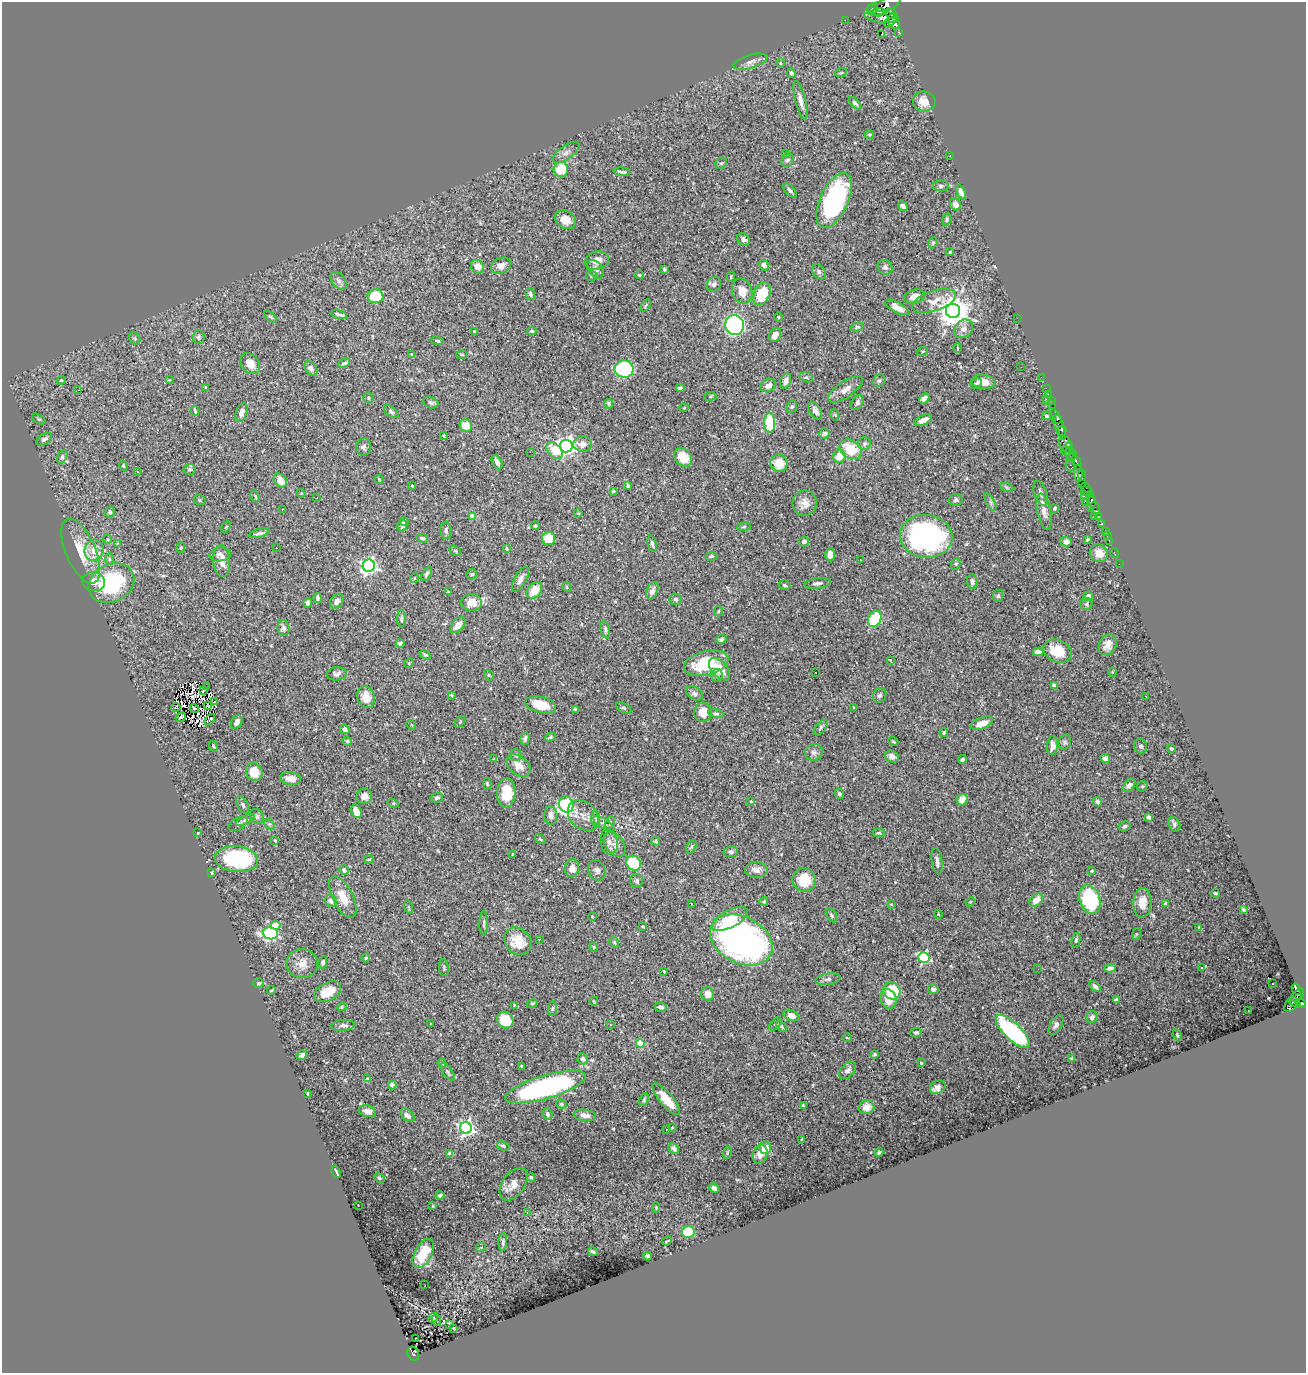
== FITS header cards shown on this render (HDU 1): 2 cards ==
NAXIS1  =                 1304
NAXIS2  =                 1371

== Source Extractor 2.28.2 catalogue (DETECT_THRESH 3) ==
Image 1304 x 1371 px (HDU 1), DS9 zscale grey, 1 PNG px = 1 image px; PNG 1308 x 1375 px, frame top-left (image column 1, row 1371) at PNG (2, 2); each listed source drawn as its Kron ellipse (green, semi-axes under 4 px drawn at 4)
Background 0.676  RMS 0.016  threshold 0.0483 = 3 sigma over >= 5 px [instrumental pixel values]
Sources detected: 486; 6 with non-positive FLUX_AUTO (blend fragments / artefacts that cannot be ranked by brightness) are neither listed nor drawn; the other 480 listed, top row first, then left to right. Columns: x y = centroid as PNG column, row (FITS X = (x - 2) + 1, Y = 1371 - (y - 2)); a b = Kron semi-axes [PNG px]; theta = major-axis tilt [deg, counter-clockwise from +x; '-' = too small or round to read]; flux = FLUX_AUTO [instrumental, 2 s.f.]
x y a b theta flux
885 6 18 6 26 6300
872 9 6 5 - 1200
878 12 6 4 -1 2700
891 13 5 5 - 2900
881 17 17 5 -6 6300
845 20 2 2 - 14
891 20 9 4 50 6400
894 23 7 5 -43 4900
899 32 3 3 - 340
881 34 3 2 - 2.1
750 62 17 6 16 6.4
780 63 5 3 - 0.99
791 73 5 4 - 1.6
841 73 6 3 19 1.3
800 100 20 5 -75 6.9
924 101 11 10 - 13
855 103 7 4 -47 2.8
869 135 4 4 - 1.4
566 153 16 7 36 5.5
785 154 2 2 - 0.8
950 156 2 2 - 1.9
787 160 7 6 - 2.4
721 163 6 5 - 2
561 169 7 7 - 31
622 172 8 3 -7 2.7
941 186 8 5 0 2.5
790 191 8 4 -48 3
961 192 7 4 -64 4.7
834 200 29 14 65 150
955 204 6 5 - 6.1
903 206 5 4 - 3
565 219 11 8 -29 11
947 219 6 4 73 1.8
744 239 7 5 -40 4
933 243 6 4 68 1.3
950 252 3 3 - 0.89
597 261 12 9 14 11
764 265 5 4 - 4.5
501 266 10 7 25 7.1
478 267 7 6 - 11
885 267 8 7 - 3.1
595 269 10 7 -52 4.1
664 269 4 3 - 1.9
819 272 8 6 -51 3.7
639 275 4 3 - 1.1
591 276 5 5 - 2.2
731 277 5 4 - 1.3
339 281 10 6 -53 4.1
714 284 8 7 - 4.7
742 291 13 10 -73 13
530 294 6 4 -72 3
762 294 12 8 66 35
375 296 8 7 - 33
915 297 11 7 14 9.5
934 301 23 10 18 13
646 305 7 3 55 1.3
897 307 13 5 -29 11
953 311 7 7 - 1900
339 314 8 2 -15 2.9
270 317 8 4 -40 1.9
778 317 5 3 - 0.95
1017 318 2 2 - 54
734 325 10 9 - 250
857 327 7 4 15 2
963 329 10 8 38 8
474 331 3 3 - 1.3
532 331 4 3 - 1.8
775 335 7 5 58 8.7
199 337 7 6 - 2.1
135 338 6 5 - 1.8
437 341 6 2 -11 1.3
958 348 5 3 - 1
922 352 6 4 19 1.4
411 354 3 3 - 0.72
462 354 5 3 - 1
344 363 6 4 26 2.6
250 364 11 8 -49 12
1021 367 2 2 - 1.3
311 368 8 5 -47 4
624 369 9 8 - 110
806 377 7 4 -15 1.9
1041 377 2 2 - 17
61 380 4 3 - 0.99
169 380 4 4 - 0.87
785 381 7 5 69 6.2
879 381 6 5 - 2.6
984 382 12 7 -9 10
976 383 6 5 - 2.2
768 386 8 6 30 6.5
206 387 4 4 - 1.3
680 388 4 3 - 2.8
1046 388 2 2 - 20
845 389 20 8 34 9
78 390 3 2 - 2.5
1048 394 2 2 - 20
710 396 6 3 8 1.3
368 397 5 5 - 1.7
924 398 5 4 - 5.5
1046 399 3 2 - 170
1051 400 2 2 - 27
431 402 8 5 -22 2.5
857 403 8 5 62 2.8
609 404 4 3 - 2
1052 404 3 2 - 54
792 407 6 5 - 1.8
684 408 5 3 - 0.8
195 411 5 3 - 1.5
815 411 10 5 -59 4
241 412 10 5 69 7.3
391 412 8 5 -38 2.3
835 415 5 3 - 0.94
1047 416 4 3 - 1.5
39 419 7 3 -33 1.3
1058 419 4 4 - 1200
923 420 9 5 25 6.8
770 423 10 5 -89 47
1058 424 16 4 -70 1100
466 426 6 6 - 15
1062 430 5 4 - 870
824 433 5 5 - 3
444 435 4 3 - 2.1
44 439 9 5 30 3.9
583 444 9 8 - 8
865 444 6 6 - 2.5
1065 444 9 5 -67 490
566 446 6 6 - 650
364 447 9 7 84 3.6
1069 447 4 2 - 290
851 449 12 9 -33 33
555 450 10 6 -47 25
1068 451 7 4 2 1000
530 452 2 2 - 36
1072 456 6 3 48 900
62 457 7 5 62 2.6
683 457 10 8 -51 16
839 457 6 6 - 15
497 462 8 4 -65 5
779 463 9 8 - 19
1077 463 8 4 -64 530
1070 465 6 4 90 560
123 466 5 4 - 1.2
190 469 6 5 - 2.9
137 471 3 2 - 1.9
1078 473 8 4 -89 990
1082 475 5 4 - 380
379 479 5 3 - 0.9
280 480 8 6 -47 11
1081 484 3 3 - 410
412 486 4 2 - 0.7
628 486 3 3 - 1.4
1007 488 7 4 -20 1.8
1086 488 6 3 -34 780
613 491 3 3 - 1.1
1086 492 5 3 - 210
301 493 4 3 - 0.8
1041 493 13 6 -72 3.9
1090 494 3 2 - 40
1084 495 3 3 - 330
255 496 6 3 -64 1
317 498 2 2 - 0.62
200 500 6 5 - 1.6
956 500 7 6 - 2.1
1086 501 3 2 - 31
990 502 10 4 -60 2.5
805 503 13 12 - 9.9
1091 503 8 4 87 290
1095 508 7 3 -72 71
282 509 3 2 - 1.2
1054 509 4 3 - 1.9
110 512 5 5 - 2.7
1044 512 18 7 -78 6.9
578 513 4 3 - 1
472 516 4 4 - 18
1094 516 2 2 - 150
1098 516 4 3 - 960
404 522 4 3 - 2
1101 523 4 3 - 220
402 526 6 4 75 4.3
535 526 4 4 - 1.4
226 527 6 3 53 0.9
744 527 7 3 9 1.3
446 530 9 5 -86 3.1
1105 531 3 2 - 66
259 533 10 4 13 3.1
926 536 26 21 -7 240
1107 536 2 2 - 7.5
422 538 6 4 -14 2.1
549 538 6 6 - 27
107 539 4 3 - 0.97
1087 539 3 3 - 1.2
1109 541 2 2 - 20
804 542 5 5 - 4.4
1066 542 5 5 - 5.9
118 544 3 3 - 2
652 544 8 4 -78 2.6
181 548 5 4 - 1.5
276 548 2 2 - 0.47
506 548 4 3 - 1.2
94 550 11 9 75 12
81 551 35 15 -67 32
455 551 6 4 -32 1.4
1099 553 9 8 - 9.6
1114 553 5 2 - 19
220 554 11 7 7 4.5
830 554 7 4 -87 7.2
711 556 6 4 4 1.8
109 559 5 4 - 1.4
860 560 3 3 - 2.4
222 561 16 8 -85 11
956 564 6 4 69 1.7
1119 564 2 2 - 0.6
369 566 6 6 - 360
427 574 8 4 60 2.9
472 574 6 5 - 2
414 578 5 3 - 0.98
520 579 14 6 61 6.1
94 582 11 9 -12 8.9
972 582 7 5 -84 3.2
111 583 24 18 26 100
818 583 13 5 7 4.1
784 585 6 4 -16 1.9
567 587 5 4 - 1.6
534 590 9 6 49 18
652 591 9 5 67 5.2
448 592 3 2 - 0.8
998 596 6 5 - 1.9
1088 596 5 4 - 5.7
318 598 5 3 - 2.2
675 599 6 5 - 1.9
337 601 8 6 52 4.6
308 603 4 4 - 3.9
472 603 10 8 -2 15
1086 604 6 6 - 2.4
718 611 5 3 - 1.1
401 619 9 4 -90 2
875 619 8 6 60 57
458 625 9 5 49 10
283 628 8 6 -88 4.3
605 630 9 4 -78 2.4
721 639 5 4 - 2.5
400 643 4 3 - 2.4
1108 645 11 8 62 8.9
1057 651 14 11 -24 30
1038 652 5 4 - 5.3
425 655 6 4 -36 1.6
890 660 4 4 - 0.8
409 663 5 4 - 1.2
706 663 23 12 14 44
719 669 13 7 -48 20
816 672 2 2 - 0.74
1112 672 4 3 - 0.91
337 674 10 6 7 3.9
489 675 5 4 - 1.5
717 675 6 6 - 3
1054 685 4 3 - 3.1
206 686 2 2 - 0.42
203 691 3 2 - 0.96
695 694 9 6 -33 3.2
451 695 3 3 - 1.2
880 695 8 6 63 2.9
1146 696 3 2 - 0.89
366 697 11 8 -75 13
214 701 3 2 - 1200
541 705 16 8 -13 25
208 706 3 2 - 0.75
176 707 5 2 - 1.5
853 707 3 2 - 0.69
194 708 5 3 - 1.3
624 708 8 4 -27 1.9
575 709 4 3 - 3.5
703 712 9 9 - 15
716 714 8 4 -10 2
181 717 5 2 - 1.2
210 720 6 3 53 2.1
237 722 7 5 59 6.1
460 722 6 4 48 1.3
982 723 12 5 22 13
411 725 5 4 - 1.2
821 727 9 5 51 2.5
345 729 5 4 - 4.9
944 732 4 3 - 1.7
550 737 5 3 - 1.8
525 739 6 4 74 2.9
347 741 5 4 - 1.8
893 742 5 4 - 1.2
1065 742 7 6 - 2.3
1053 745 10 5 85 7.9
213 746 5 3 - 1
1141 746 7 6 - 2.6
1171 749 4 4 - 2.2
814 752 9 8 - 4.2
516 755 6 5 - 3.5
892 756 7 5 -25 6.3
1105 758 5 4 - 5.2
494 759 4 4 - 1.3
962 759 4 4 - 2.3
518 766 13 9 -40 11
254 772 9 8 - 22
291 779 10 6 -7 7.7
487 784 5 4 - 2.3
1129 785 7 5 49 3
1142 786 5 5 - 1.2
506 793 15 9 86 34
839 794 5 4 - 2.1
364 796 7 7 - 8
437 798 6 5 - 2.4
962 800 6 5 - 10
751 801 4 3 - 1.3
1097 802 5 4 - 2.5
393 803 6 3 -17 1.1
243 805 9 5 -63 2.7
566 805 8 7 - 200
356 811 7 5 -63 12
551 815 9 6 -83 5.9
583 815 17 13 -44 11
257 816 8 6 -55 2.8
1149 817 4 4 - 7
596 819 8 4 -88 2
245 820 10 4 25 2.9
610 823 7 3 70 1.5
238 824 10 6 30 3
269 824 6 4 -43 1.8
604 824 12 5 -32 3.6
1174 824 8 5 -66 2.4
1125 826 6 4 30 2
198 833 3 2 - 0.92
879 833 6 4 5 1.7
540 839 6 3 -36 1.2
275 841 4 2 - 0.79
656 841 4 3 - 1.3
609 842 12 8 -78 6.7
614 844 14 9 -52 7.8
691 847 7 4 60 2
731 852 7 5 9 2.7
513 854 3 3 - 0.95
236 859 22 13 -5 100
369 859 5 3 - 1.1
937 861 13 5 -83 4.2
633 863 8 7 - 56
572 868 9 7 84 9.2
344 870 5 4 - 3.8
597 870 10 8 -68 4.3
756 870 11 7 2 8.3
1092 871 4 3 - 1.2
211 873 3 3 - 1.4
804 880 12 11 - 28
636 881 7 6 - 2.6
1215 893 4 3 - 1.9
343 897 23 10 -63 19
1090 899 15 10 -71 100
1036 900 8 5 42 10
331 901 6 5 - 5.7
764 902 4 3 - 1.5
970 902 5 3 - 0.91
1142 903 15 9 88 15
692 904 3 2 - 1.2
891 904 3 2 - 0.83
1165 904 4 4 - 6.8
409 907 7 3 -77 1.1
1244 910 4 3 - 1.9
938 914 4 3 - 0.86
832 915 7 5 -58 2.2
592 916 3 2 - 1.1
730 919 20 8 27 26
484 923 12 3 90 2.1
276 925 4 4 - 22
643 926 3 3 - 1.1
1199 928 4 2 - 1.2
270 933 7 6 - 170
1136 934 6 4 70 1.4
539 939 3 2 - 1.8
741 940 33 23 -27 430
1076 940 7 4 78 2
518 941 14 12 -46 25
614 942 6 4 -63 1.7
594 947 4 3 - 1.3
924 957 6 5 - 140
366 958 4 3 - 1.1
323 962 6 4 78 2.4
302 964 16 14 -4 13
1202 967 3 2 - 1.3
444 968 8 5 -81 2
1110 968 6 4 12 4.4
1038 969 2 2 - 1.7
664 971 3 2 - 1.1
828 979 13 5 9 4
259 983 5 4 - 1.8
1272 983 3 2 - 3.7
1095 987 7 4 -41 3.1
933 989 5 5 - 2.7
1296 989 6 3 -61 340
272 990 4 2 - 1.1
892 991 9 8 - 40
328 992 14 9 29 23
707 994 7 6 - 9.4
1297 995 8 4 43 420
888 999 10 8 -74 13
1116 1000 4 3 - 2
594 1001 5 3 - 1
1294 1002 7 3 -41 890
1301 1003 6 4 -27 1400
532 1004 5 4 - 1.3
1291 1005 8 5 54 750
515 1006 4 3 - 1.8
342 1007 5 4 - 1.4
661 1007 6 4 -15 3.9
552 1009 7 4 81 1.7
1248 1011 2 2 - 0.73
791 1015 8 5 -23 8.8
1092 1017 6 5 - 3.8
505 1020 9 7 -47 25
431 1024 3 2 - 0.56
776 1024 8 4 50 2.2
343 1025 12 5 5 4.3
610 1025 2 2 - 0.89
1056 1025 11 6 59 3.7
781 1026 6 4 -46 1.8
1013 1031 22 8 -44 140
916 1033 6 4 1 2.3
1177 1035 6 3 -65 1.3
847 1038 5 3 - 0.92
640 1043 4 4 - 41
875 1054 4 3 - 1.8
302 1055 5 4 - 3.7
583 1059 6 5 - 3.6
1072 1059 3 3 - 8.9
442 1063 4 4 - 3.3
921 1063 3 2 - 0.88
522 1066 3 2 - 1.1
847 1070 10 6 46 5.1
447 1072 10 4 -56 2.4
367 1079 3 3 - 4
392 1085 4 4 - 5.5
546 1087 42 11 16 240
938 1087 8 6 32 6.2
307 1094 4 2 - 1
666 1099 20 6 -50 18
644 1100 7 4 64 1.9
561 1104 5 4 - 1.6
804 1105 4 3 - 1.3
866 1107 8 7 - 9.1
367 1111 9 5 -15 7
547 1114 6 5 - 3.2
407 1115 8 5 -42 5
585 1115 11 5 -6 5.8
466 1128 6 6 - 370
672 1128 3 2 - 0.84
666 1129 2 2 - 0.72
802 1139 4 3 - 0.94
503 1146 6 4 -22 1.8
765 1148 6 6 - 21
674 1149 6 4 -45 5.7
879 1152 4 3 - 2
727 1153 6 4 72 1.4
450 1154 4 4 - 6.8
760 1154 9 7 70 7.4
336 1172 6 2 -66 1.9
531 1177 4 4 - 2
379 1178 5 4 - 1.6
514 1184 18 11 55 11
714 1188 5 4 - 4.3
440 1195 4 3 - 2.1
358 1205 2 2 - 0.52
433 1206 3 2 - 1
656 1207 5 4 - 1.1
527 1212 3 2 - 4.6
688 1232 6 6 - 45
667 1241 5 2 - 1
503 1242 9 4 86 2.5
481 1247 5 3 - 0.91
593 1252 5 3 - 2.1
423 1254 16 8 62 23
648 1256 4 3 - 2.4
425 1285 3 2 - 2.4
433 1318 5 2 - 1.4
436 1320 6 3 -72 1.6
449 1324 3 3 - 1.2
453 1328 3 2 - 1.3
415 1338 2 2 - 1.8
413 1354 7 5 -60 77
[6 non-positive-flux detections neither listed nor drawn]